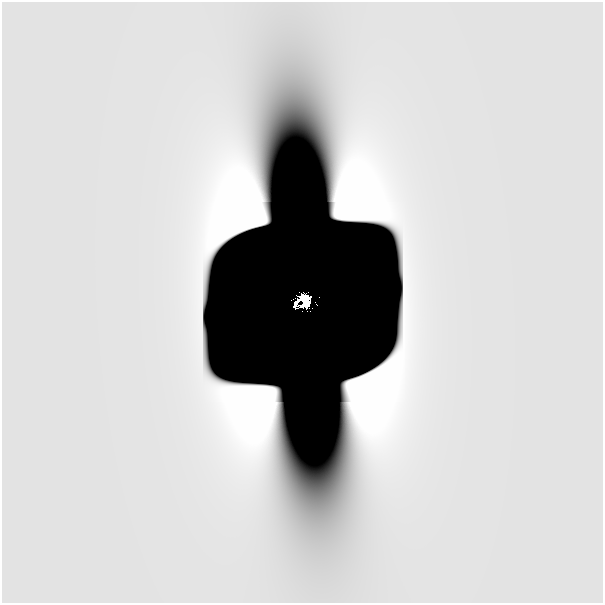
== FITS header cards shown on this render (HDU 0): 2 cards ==
NAXIS1  =                  601
NAXIS2  =                  601

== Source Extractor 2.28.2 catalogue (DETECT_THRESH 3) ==
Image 601 x 601 px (HDU 0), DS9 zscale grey, 1 PNG px = 1 image px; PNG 605 x 605 px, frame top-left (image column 1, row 601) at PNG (2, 2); no overlay
Background 1.65e-14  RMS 3.8e-14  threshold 1.14e-13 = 3 sigma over >= 5 px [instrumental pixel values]
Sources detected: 6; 4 with non-positive FLUX_AUTO (blend fragments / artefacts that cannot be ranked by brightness) are not listed; the other 2 listed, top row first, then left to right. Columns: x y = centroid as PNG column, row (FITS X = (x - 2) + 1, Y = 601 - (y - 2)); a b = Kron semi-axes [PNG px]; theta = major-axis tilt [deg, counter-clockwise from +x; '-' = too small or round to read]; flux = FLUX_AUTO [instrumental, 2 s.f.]
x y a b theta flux
305 301 10 7 88 3.1
296 304 8 3 66 0.19
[4 non-positive-flux detections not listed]